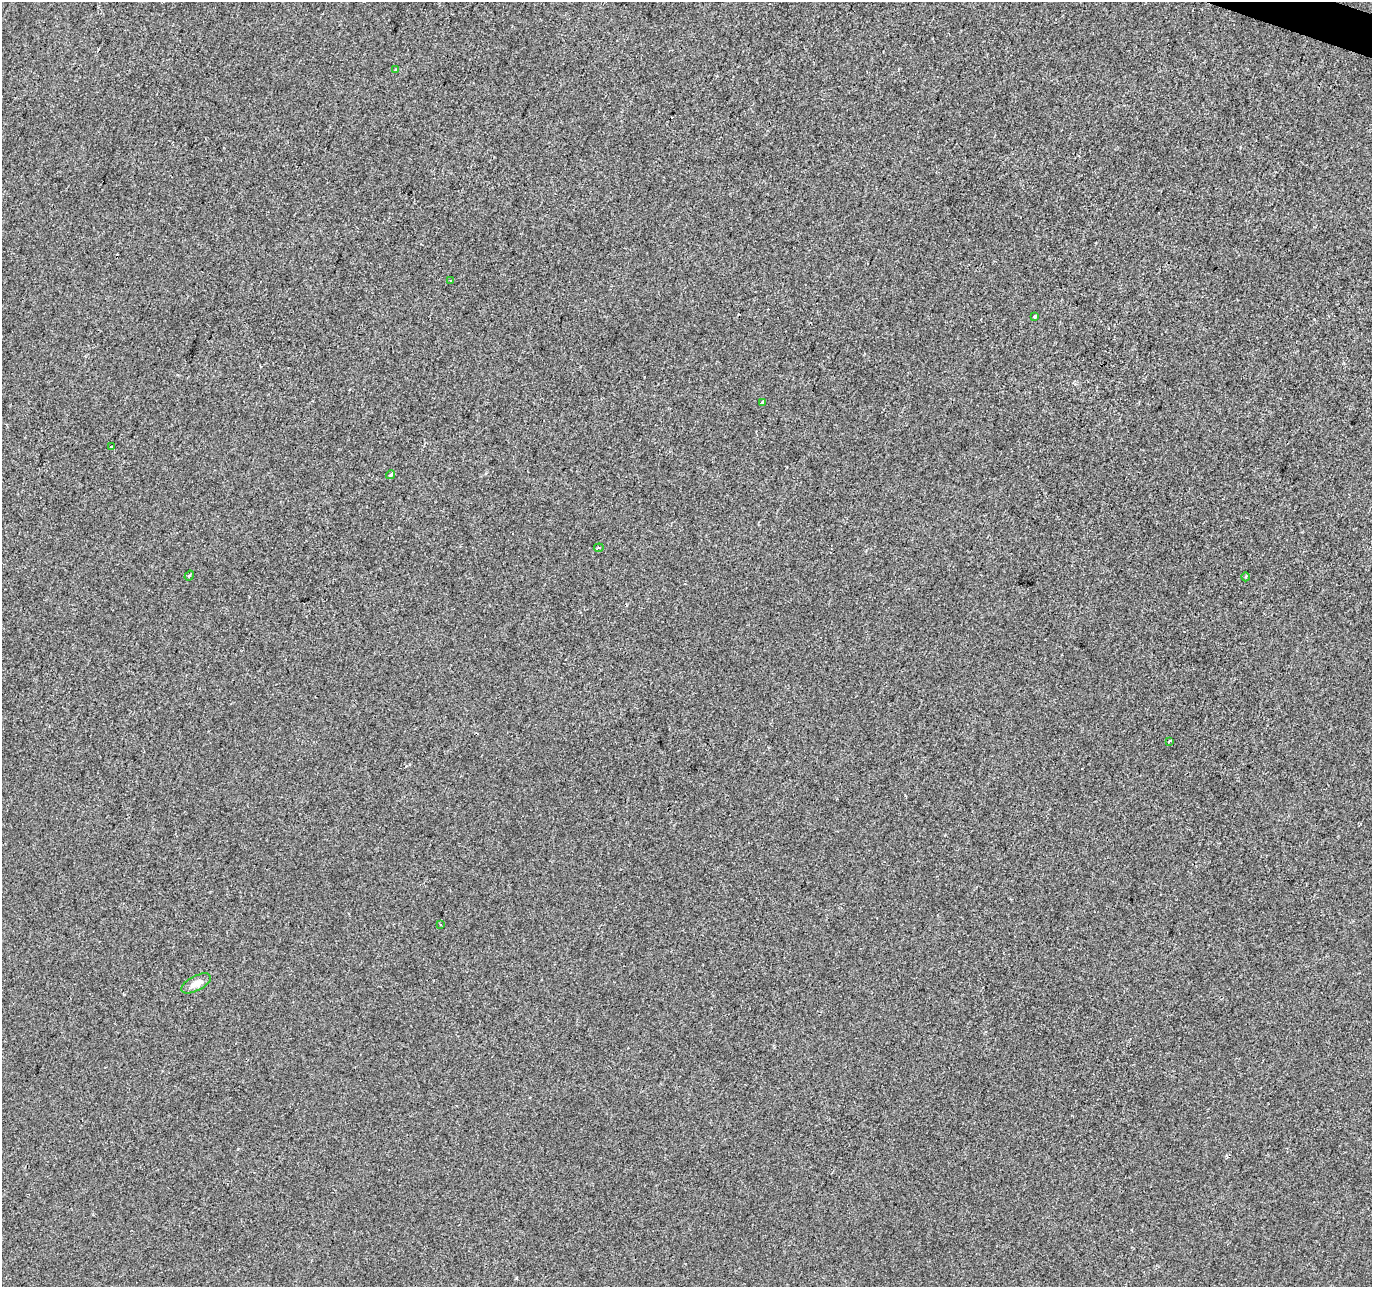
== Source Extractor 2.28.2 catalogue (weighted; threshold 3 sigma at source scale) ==
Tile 10 of 4 x 4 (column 2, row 3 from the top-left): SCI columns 1377-2746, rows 1563-2847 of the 5486 x 5628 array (HDU 1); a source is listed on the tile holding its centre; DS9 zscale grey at full resolution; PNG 1374 x 1289 px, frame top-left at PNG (2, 2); each listed source drawn as its Kron ellipse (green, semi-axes under 4 px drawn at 4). Shown black and unused: <1% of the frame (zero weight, under 2 of 3 exposures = <1% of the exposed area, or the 3 px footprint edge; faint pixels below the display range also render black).
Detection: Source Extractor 2.28.2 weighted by HDU 2 'WHT'; one run over the whole footprint, this tile lists its part. Background 0.00144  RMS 0.0047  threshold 0.0211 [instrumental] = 3 sigma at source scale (4.5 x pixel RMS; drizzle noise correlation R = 1.50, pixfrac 1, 0.0396/0.0396 arcsec/px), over >= 5 px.
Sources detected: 13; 1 cosmic-ray / hot-pixel residue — neither listed nor drawn; the other 12 listed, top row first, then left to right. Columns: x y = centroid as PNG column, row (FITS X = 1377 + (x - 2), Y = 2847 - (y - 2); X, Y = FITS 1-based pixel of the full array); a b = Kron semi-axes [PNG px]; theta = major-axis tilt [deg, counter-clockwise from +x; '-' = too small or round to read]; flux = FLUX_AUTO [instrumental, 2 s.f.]
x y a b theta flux
395 70 3 3 - 0.66
450 281 3 2 - 0.41
1035 316 3 3 - 0.9
762 402 3 3 - 3.9
112 447 3 2 - 0.61
390 475 5 3 - 0.78
599 548 5 2 - 0.56
189 576 5 3 - 0.54
1246 577 4 3 - 0.47
1169 741 4 2 - 0.47
440 924 3 2 - 0.87
196 983 16 7 27 4.1
Unlisted compact peaks at least as high as the median listed source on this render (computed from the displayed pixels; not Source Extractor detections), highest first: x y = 516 1278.